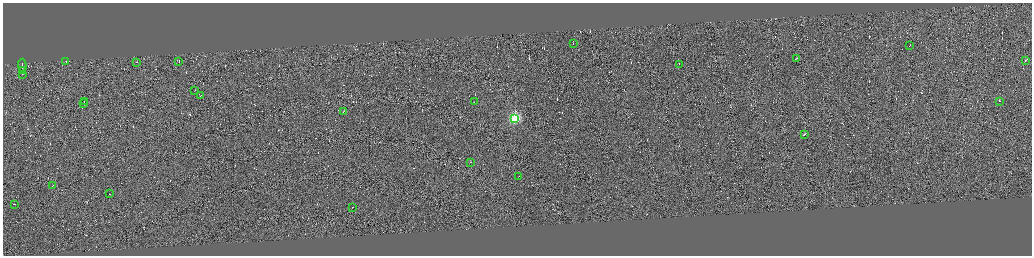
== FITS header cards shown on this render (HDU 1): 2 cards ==
NAXIS1  =                 4117
NAXIS2  =                 1014

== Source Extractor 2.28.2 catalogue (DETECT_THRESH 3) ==
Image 4117 x 1014 px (HDU 1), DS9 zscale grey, zoomed out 1/4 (1 PNG px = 4 x 4 image px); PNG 1034 x 258 px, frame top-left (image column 3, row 1011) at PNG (3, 3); each listed source drawn as its Kron ellipse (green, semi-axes under 4 px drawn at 4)
Background -4.50e-04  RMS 1.7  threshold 5.21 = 3 sigma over >= 5 px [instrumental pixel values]
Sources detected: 520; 494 cannot appear on this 1/4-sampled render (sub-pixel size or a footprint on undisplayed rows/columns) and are neither listed nor drawn; the other 26 listed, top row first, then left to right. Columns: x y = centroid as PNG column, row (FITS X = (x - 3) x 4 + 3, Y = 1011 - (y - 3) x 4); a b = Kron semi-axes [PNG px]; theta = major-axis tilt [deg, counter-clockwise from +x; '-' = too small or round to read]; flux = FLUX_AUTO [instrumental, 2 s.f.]
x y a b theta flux
573 43 2 1 - 15000
910 45 2 1 - 7300
796 58 2 1 - 4500
1026 60 3 1 - 5000
66 61 3 1 - 8700
179 61 2 1 - 5000
136 62 2 1 - 5200
679 64 2 1 - 5500
22 65 7 1 -88 17000
22 70 3 1 - 7700
22 74 2 1 - 4200
195 90 2 1 - 2300
201 95 2 1 - 2700
84 101 2 1 - 7200
474 101 2 1 - 2600
1000 101 2 1 - 11000
84 104 2 1 - 11000
343 111 2 1 - 6200
515 118 3 3 - 98000
804 134 2 1 - 6900
470 162 2 1 - 3500
519 176 2 1 - 2100
53 185 2 1 - 3800
109 194 2 1 - 7000
14 204 2 1 - 4500
353 207 2 1 - 3600
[494 sub-pixel or undisplayed-footprint detections neither listed nor drawn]